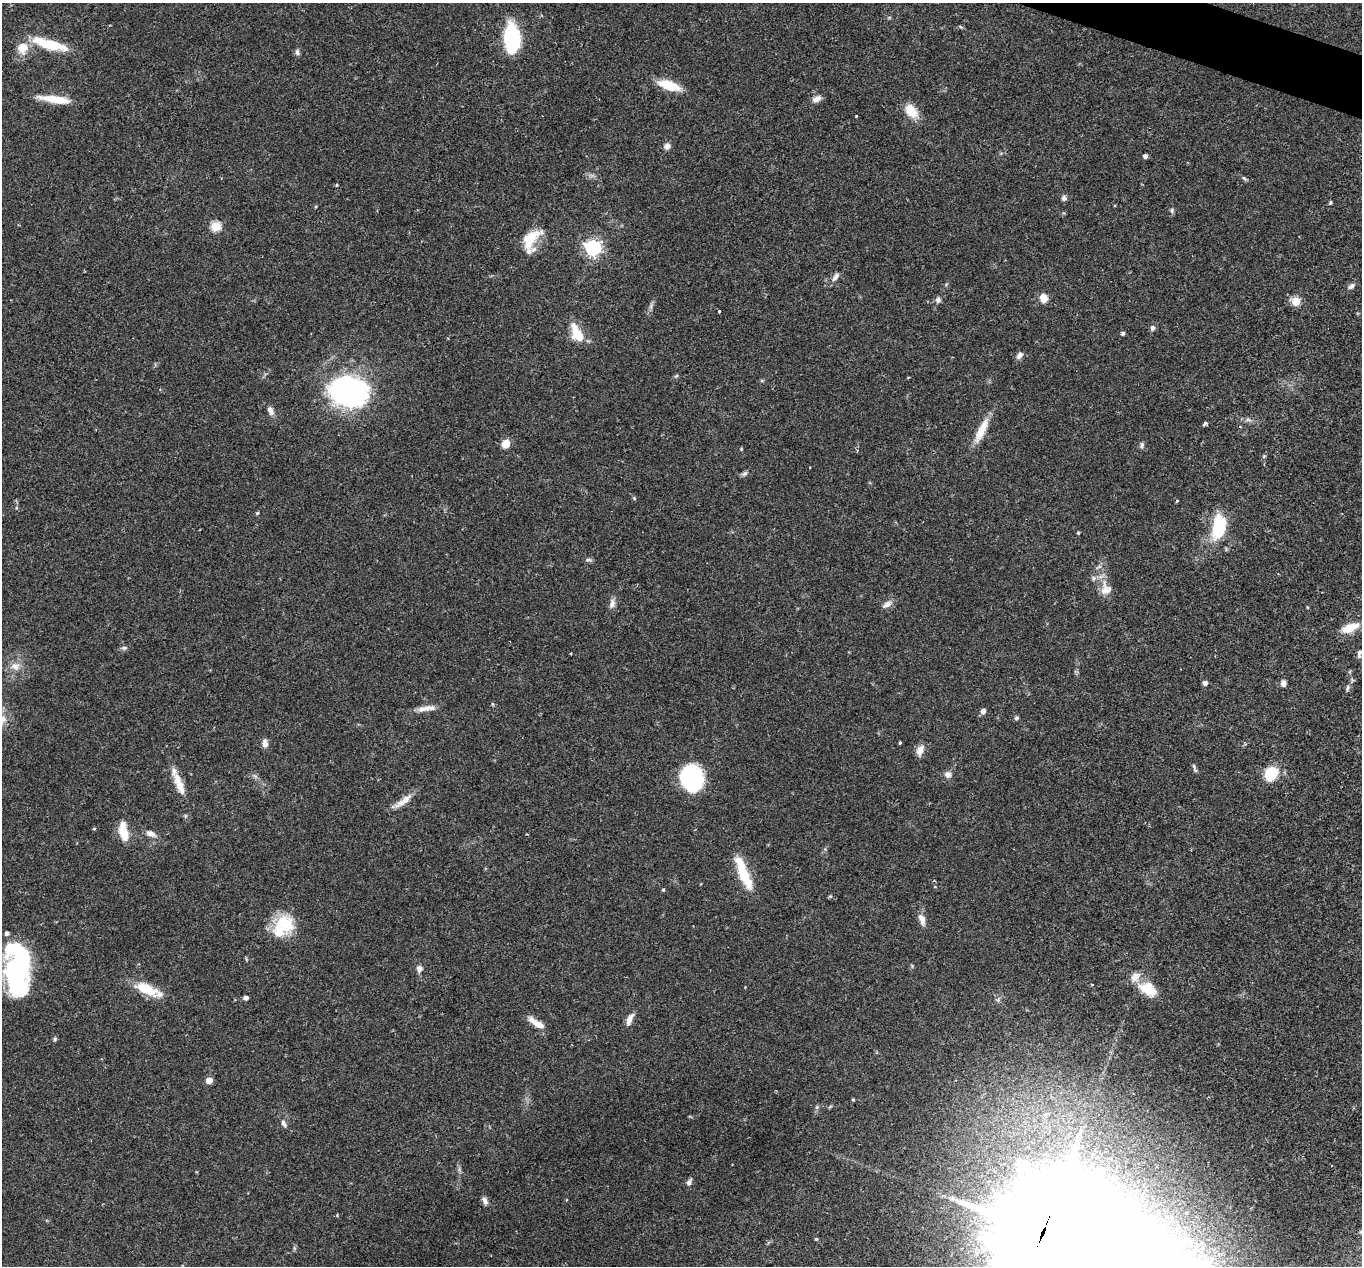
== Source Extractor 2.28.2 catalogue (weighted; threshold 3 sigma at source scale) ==
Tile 10 of 4 x 4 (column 2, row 3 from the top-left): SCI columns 1364-2723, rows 1531-2794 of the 5444 x 5458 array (HDU 1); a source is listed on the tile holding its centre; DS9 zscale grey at full resolution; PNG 1364 x 1268 px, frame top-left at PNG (2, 3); no overlay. Shown black and unused: <1% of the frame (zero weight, under 2 of 3 exposures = <1% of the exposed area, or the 3 px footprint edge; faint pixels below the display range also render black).
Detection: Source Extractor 2.28.2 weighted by HDU 2 'WHT'; one run over the whole footprint, this tile lists its part. Background 0.0311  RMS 0.0038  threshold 0.0171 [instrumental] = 3 sigma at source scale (4.5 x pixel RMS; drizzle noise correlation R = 1.50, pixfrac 1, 0.05/0.05 arcsec/px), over >= 5 px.
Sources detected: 109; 2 too faint to see at this stretch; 6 inside a brighter object's white glare — not listed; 7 inside a brighter listed object's ellipse — not listed separately; the other 94 listed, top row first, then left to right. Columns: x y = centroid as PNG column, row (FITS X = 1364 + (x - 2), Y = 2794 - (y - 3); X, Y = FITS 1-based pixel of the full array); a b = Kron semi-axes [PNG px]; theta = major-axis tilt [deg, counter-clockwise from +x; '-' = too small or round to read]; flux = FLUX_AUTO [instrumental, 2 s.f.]
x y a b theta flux
510 35 21 12 80 24
48 44 40 11 -16 15
23 48 14 13 - 6.4
297 52 9 5 -83 1
669 85 19 8 -17 13
55 99 34 9 -11 7.6
817 99 12 7 24 1.9
911 111 19 11 -48 6.6
856 116 3 2 - 0.49
667 146 8 7 - 1.8
1145 156 4 4 - 1.4
1244 178 8 4 -44 0.67
337 185 4 4 - 0.37
1064 198 7 6 - 1.1
1330 202 4 4 - 0.54
1172 210 7 5 -89 0.78
216 226 5 5 - 25
530 239 28 16 52 10
593 248 6 6 - 120
835 277 14 6 53 1.8
1351 286 11 6 36 1.2
1043 298 9 7 -77 4.3
938 300 7 6 - 1.3
1296 301 5 5 - 13
719 311 3 3 - 0.59
1153 328 6 6 - 1.2
1123 333 5 4 - 0.78
577 334 20 10 -62 10
1019 355 9 6 51 1.7
676 376 7 4 31 0.55
346 390 40 30 -15 76
270 411 11 7 -68 2
1205 424 4 3 - 1.2
981 430 31 8 64 7.9
506 444 8 7 - 4.4
1142 445 8 6 81 0.94
741 449 4 4 - 0.32
1264 456 6 4 45 0.48
744 474 8 5 32 1
634 498 5 4 - 0.44
1177 501 4 3 - 0.54
16 508 5 3 - 0.41
257 513 4 4 - 0.47
1219 527 22 12 81 23
1078 533 4 4 - 0.37
589 560 10 4 -4 0.76
1106 589 20 15 -88 4.9
612 604 12 7 75 1.9
887 604 14 8 34 2
1350 628 24 10 21 6.2
124 648 9 5 8 0.94
1359 653 11 5 84 1.2
571 654 3 3 - 0.54
15 666 13 11 -3 3.5
1205 683 5 5 - 1.5
1283 683 8 6 -90 1.6
1348 688 8 5 80 0.9
424 708 23 7 12 3.5
983 711 6 6 - 1.5
1016 718 6 4 16 0.65
2 719 15 12 -89 4.9
265 743 10 7 -85 2
900 743 3 3 - 0.86
920 750 15 8 68 2.7
1194 766 11 4 -73 0.83
1271 773 13 10 57 14
948 774 7 7 - 2.2
255 776 8 4 -37 0.89
691 778 21 18 -65 46
179 783 20 11 -61 4.6
406 799 25 8 37 4.4
185 816 6 4 72 0.48
94 829 5 3 - 0.36
124 832 19 8 -79 9
151 834 13 7 -22 2.4
744 875 38 11 -64 13
663 890 3 3 - 0.57
922 919 16 7 -70 2.8
285 925 29 23 86 14
7 933 4 4 - 1.3
18 967 37 27 70 51
419 969 9 7 -85 1.6
1092 985 4 3 - 0.32
147 989 29 10 -24 13
1148 989 26 15 -31 9
246 998 5 4 - 1.3
629 1019 14 6 65 3
537 1023 22 7 -32 4.6
55 1039 6 4 69 0.62
209 1080 5 4 - 6.8
284 1123 12 5 -62 1.4
689 1182 10 5 65 1.3
485 1201 10 6 -67 1.7
1043 1234 34 32 69 4800
Overlapping masked pixels (flux is a lower limit): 1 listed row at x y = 1043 1234
Isophote crosses this tile's border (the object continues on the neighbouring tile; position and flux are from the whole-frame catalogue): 2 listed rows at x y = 2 719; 1043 1234